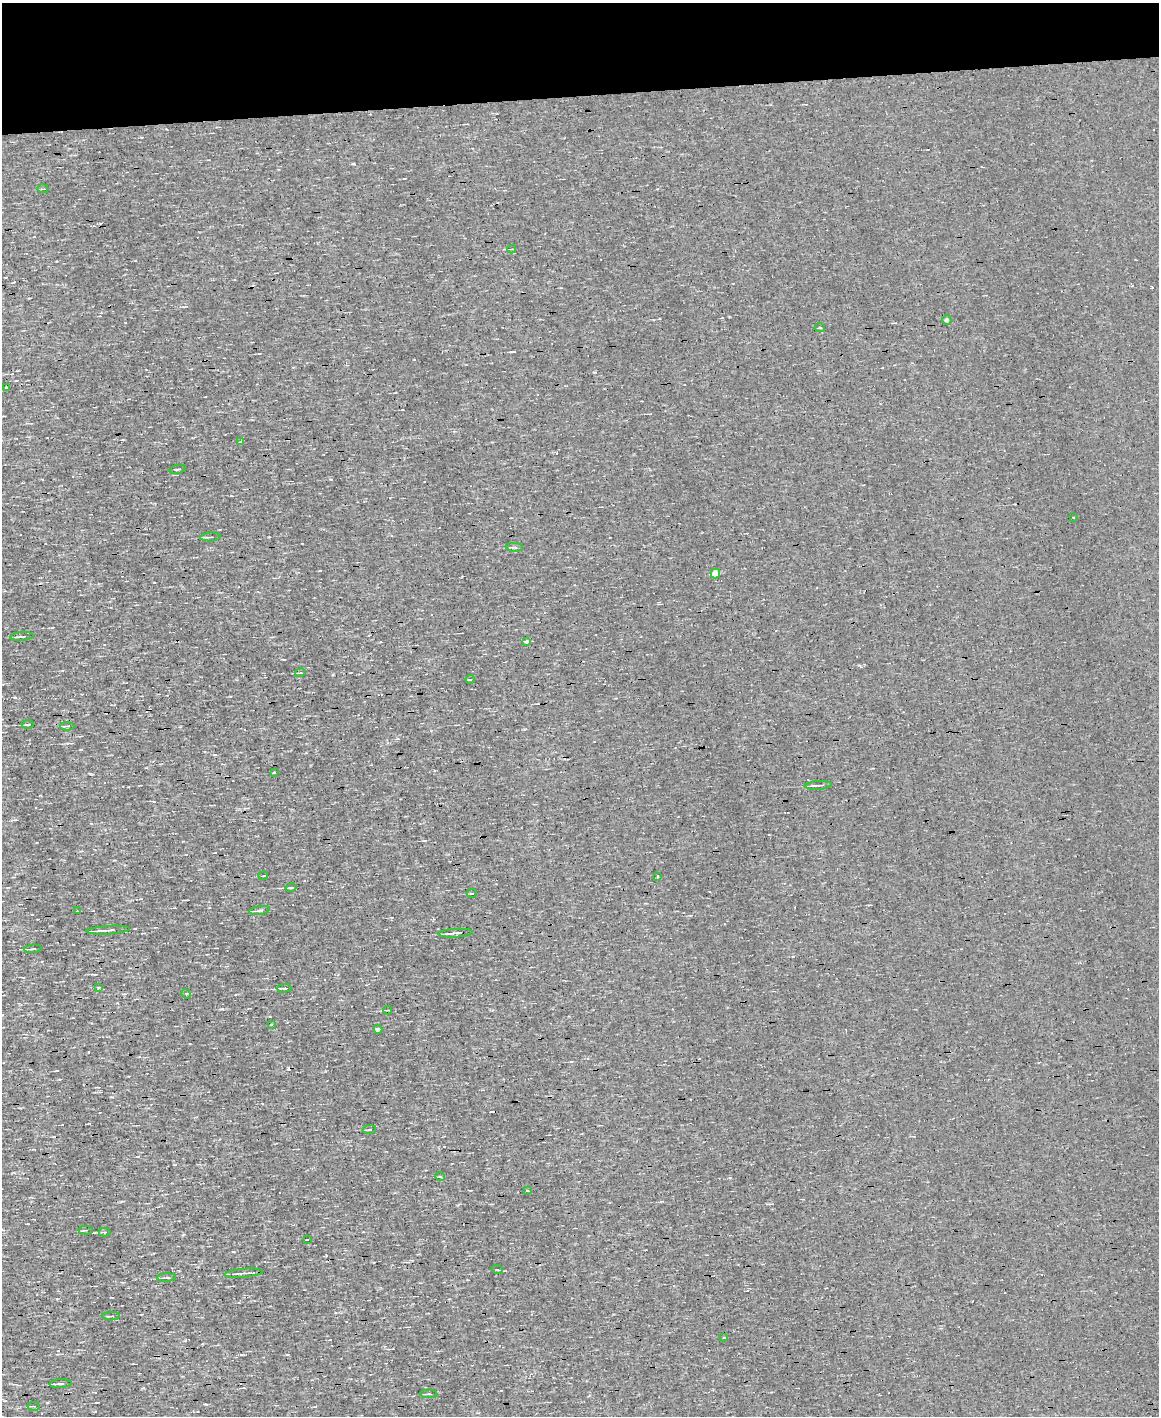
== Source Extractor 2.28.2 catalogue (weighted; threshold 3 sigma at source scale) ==
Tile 3 of 4 x 3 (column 3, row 1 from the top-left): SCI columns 2313-3469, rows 3049-4462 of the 4625 x 4573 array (HDU 1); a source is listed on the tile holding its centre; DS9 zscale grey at full resolution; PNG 1161 x 1418 px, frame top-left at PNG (2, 3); each listed source drawn as its Kron ellipse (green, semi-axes under 4 px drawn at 4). Shown black and unused: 7% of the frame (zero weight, under 3 of 4 exposures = <1% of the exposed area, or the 3 px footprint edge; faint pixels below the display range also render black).
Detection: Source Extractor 2.28.2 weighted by HDU 2 'WHT'; one run over the whole footprint, this tile lists its part. Background 1.57e-04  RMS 0.04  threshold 0.179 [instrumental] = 3 sigma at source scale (4.5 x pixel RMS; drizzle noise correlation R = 1.50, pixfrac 1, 0.05/0.05 arcsec/px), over >= 5 px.
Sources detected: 55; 7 cosmic-ray / hot-pixel residue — neither listed nor drawn; the other 48 listed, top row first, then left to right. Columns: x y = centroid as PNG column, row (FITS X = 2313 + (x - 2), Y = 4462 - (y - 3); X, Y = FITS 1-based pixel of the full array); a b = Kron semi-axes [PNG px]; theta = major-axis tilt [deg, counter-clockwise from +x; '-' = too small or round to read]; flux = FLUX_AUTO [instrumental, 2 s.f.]
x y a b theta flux
43 189 6 3 -1 3.6
512 249 4 2 - 3
947 320 5 4 - 10
820 328 5 2 - 3.8
6 388 4 3 - 8.2
240 442 3 2 - 5.7
177 469 8 2 11 5.2
1074 517 3 2 - 4.6
210 537 10 3 3 8.6
515 547 8 4 -1 8.6
715 573 5 4 - 65
22 636 11 2 5 9.7
527 641 3 3 - 56
300 673 5 3 - 4.1
470 679 4 4 - 4.6
27 724 6 2 4 5.3
67 726 7 3 -2 6.5
274 773 4 2 - 5.4
818 785 14 3 4 13
263 876 5 3 - 3.3
658 877 3 2 - 11
291 887 5 3 - 8
472 893 5 2 - 4.1
260 910 10 4 9 9.6
77 911 3 3 - 2.6
108 930 22 3 3 22
456 933 17 3 4 20
33 949 9 4 5 8.1
99 987 3 3 - 9.8
284 988 7 2 2 8.9
186 994 5 4 - 5.8
388 1010 4 2 - 4.8
271 1024 4 2 - 4.2
378 1029 4 3 - 11
369 1130 6 3 6 4.9
440 1177 5 3 - 3.6
528 1191 3 3 - 12
86 1230 7 3 -4 4.8
104 1232 6 3 -1 7.1
307 1240 3 2 - 4.5
497 1270 6 2 -21 3.1
244 1273 19 3 5 19
167 1278 9 3 2 6.7
111 1316 9 3 0 5.8
724 1338 3 3 - 11
60 1384 11 3 3 9.4
429 1394 8 3 -1 6.2
34 1406 6 3 -6 4.9
Unlisted compact peaks at least as high as the median listed source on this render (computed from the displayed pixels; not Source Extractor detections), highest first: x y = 222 1009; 206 1404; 185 1340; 15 697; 730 1178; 511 352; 154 582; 595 372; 47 1403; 88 1052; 331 479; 57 1299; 14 282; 462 577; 183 1235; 333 675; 657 189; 860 666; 524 729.